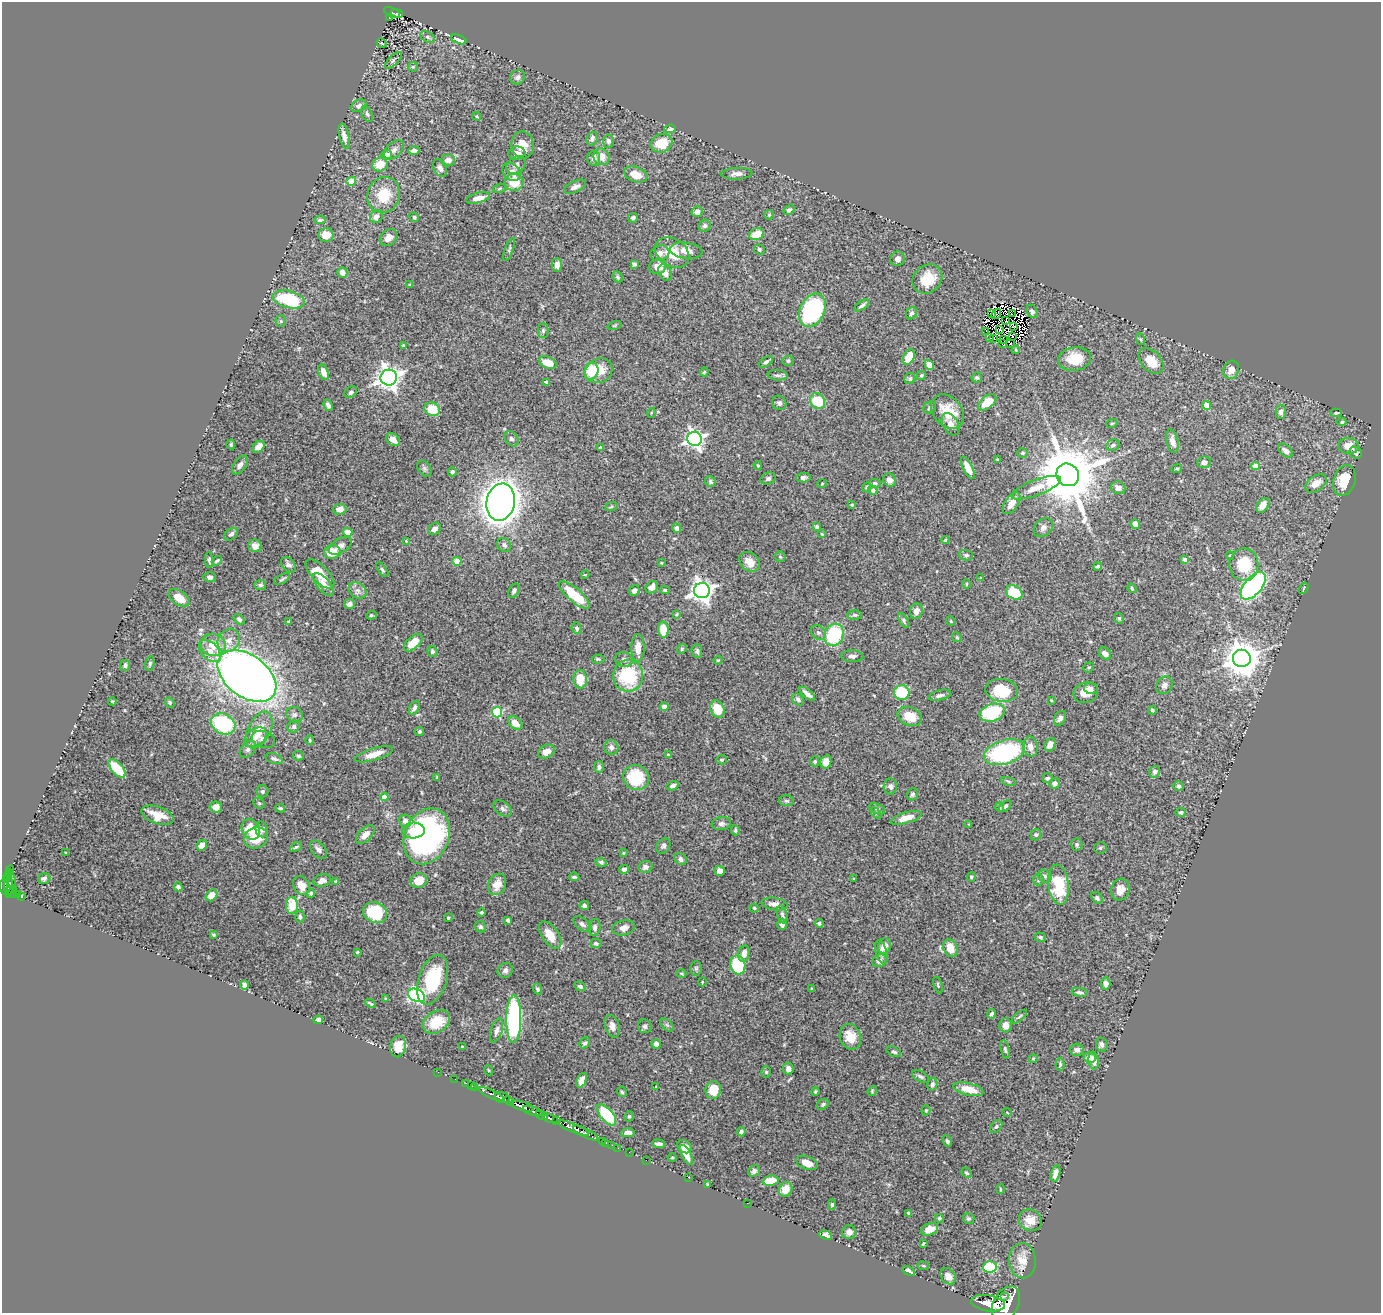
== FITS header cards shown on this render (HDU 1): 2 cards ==
NAXIS1  =                 1379
NAXIS2  =                 1311

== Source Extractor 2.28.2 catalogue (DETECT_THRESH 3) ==
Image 1379 x 1311 px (HDU 1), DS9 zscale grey, 1 PNG px = 1 image px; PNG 1383 x 1315 px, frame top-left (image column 1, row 1311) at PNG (2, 2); each listed source drawn as its Kron ellipse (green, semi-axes under 4 px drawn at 4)
Background 1.14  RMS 0.027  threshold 0.0799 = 3 sigma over >= 5 px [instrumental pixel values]
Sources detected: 505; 9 with non-positive FLUX_AUTO (blend fragments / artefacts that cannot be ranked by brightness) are neither listed nor drawn; the other 496 listed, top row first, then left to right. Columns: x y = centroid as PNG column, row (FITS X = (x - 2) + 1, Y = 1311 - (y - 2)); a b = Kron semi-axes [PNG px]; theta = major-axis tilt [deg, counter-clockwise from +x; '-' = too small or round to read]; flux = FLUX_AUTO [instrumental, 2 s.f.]
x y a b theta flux
392 13 8 4 -25 140
397 13 6 3 -12 98
389 17 3 2 - 8.3
427 37 8 5 -27 3.5
459 39 8 4 -23 17
382 43 5 4 - 1.6
393 60 11 4 45 3.7
413 67 5 5 - 2.3
518 77 8 7 - 6.3
359 106 8 5 28 7.2
367 114 8 5 -65 4.3
477 116 5 4 - 1.9
670 129 6 4 5 3.6
344 136 13 5 -77 9
592 139 7 5 70 5.9
608 141 6 5 - 4.2
661 143 11 9 19 48
523 145 13 11 -82 27
394 150 12 7 42 9
414 150 5 4 - 7.3
517 153 8 6 7 9
387 155 5 5 - 14
602 157 8 8 - 17
594 158 7 6 - 9.2
448 160 7 5 3 11
380 165 8 6 25 30
516 165 10 8 41 7.3
440 168 9 6 -61 8
512 172 10 7 -39 13
636 174 12 7 -20 25
737 174 15 6 2 9.5
351 181 4 4 - 48
514 182 9 9 - 35
575 187 12 5 25 7.6
499 189 6 3 19 2.3
384 195 18 16 69 52
478 198 12 5 14 14
789 210 6 5 - 5.6
697 212 6 5 - 8.8
769 215 5 5 - 2.2
376 217 7 5 44 9.7
414 217 5 4 - 2.5
633 218 5 4 - 4.5
320 220 6 4 7 3.4
705 226 6 5 - 4.7
756 234 8 5 20 33
326 235 7 7 - 20
388 238 9 7 44 11
509 249 12 3 67 3.5
759 249 6 5 - 3.7
686 251 16 8 -7 17
660 253 10 7 16 11
672 253 18 13 -33 44
898 259 7 7 - 7.4
634 264 4 4 - 5
557 265 7 5 -90 8.4
658 267 8 7 - 23
342 273 5 5 - 11
665 273 9 6 -62 11
618 277 6 4 -63 3.3
927 279 16 13 42 45
410 284 4 3 - 1.8
289 299 16 8 -14 120
862 305 8 4 34 4.2
812 310 17 12 63 220
1032 311 7 5 -60 4.7
911 313 6 5 - 4.5
991 313 2 2 - 1.9
996 314 6 2 51 1.6
1012 314 2 2 - 2.7
281 321 5 5 - 2.4
1006 321 2 2 - 1.3
614 326 7 3 19 2.1
1014 327 3 2 - 1.9
543 330 7 5 90 3.4
1000 330 3 2 - 2.3
986 331 2 2 - 0.47
1012 336 2 2 - 2.1
990 337 4 2 - 3.2
993 339 3 2 - 2.4
1003 339 3 2 - 0.051
1140 339 6 4 -70 2.4
1002 343 2 2 - 0.79
1010 343 2 2 - 1.4
403 346 3 3 - 2.8
1016 350 4 4 - 1.8
909 357 8 5 66 36
1075 359 16 11 8 40
788 361 5 5 - 3.4
1151 361 15 10 -48 28
766 362 8 4 33 4.6
548 363 9 5 -23 25
929 365 5 4 - 13
1231 370 9 7 65 15
591 371 8 7 - 60
599 371 14 12 27 30
324 372 8 5 -67 14
704 372 4 3 - 2.2
778 375 10 5 -5 4.7
921 375 5 4 - 2.7
389 378 8 8 - 1400
977 378 5 5 - 3.3
910 379 5 5 - 3.5
547 382 4 3 - 3.4
351 392 7 5 39 4.9
817 401 8 7 - 58
987 402 11 6 38 35
779 403 7 6 - 4.7
328 405 6 4 -61 6.2
1206 405 4 4 - 33
930 407 7 5 45 3.5
432 409 8 6 -27 42
947 412 19 14 -50 41
1281 412 7 5 89 7.2
651 413 5 3 - 1.5
1336 413 6 4 0 2.5
1342 422 4 4 - 2.6
1112 423 6 3 20 1.7
951 424 12 7 -61 13
512 439 8 6 -54 5.4
694 439 7 7 - 630
393 440 8 5 -36 12
1172 441 12 6 -76 12
231 444 5 3 - 2.4
1113 445 7 5 25 4.2
1348 446 10 8 -7 20
259 447 7 5 44 9.6
600 448 4 3 - 3.5
1285 451 8 5 -40 8.7
1023 453 5 5 - 3
1356 453 6 6 - 5.6
997 459 3 2 - 1.9
1204 462 7 6 - 7.9
240 465 10 6 55 7.6
758 465 4 3 - 1.9
1256 466 4 4 - 18
968 468 12 5 -64 18
424 469 8 6 -56 4.1
1177 469 5 3 - 2
452 472 4 4 - 4.3
1068 475 12 10 -47 16000
803 477 7 5 3 4.4
768 478 8 6 23 4.6
890 480 7 6 - 11
1344 480 16 11 73 46
710 482 6 5 - 3.8
875 483 6 4 -8 3.9
1316 483 12 7 35 19
822 484 5 3 - 1.4
867 487 5 4 - 2.6
1036 488 26 7 20 26
1118 488 7 6 - 8.1
873 490 5 4 - 5.8
501 502 19 14 79 2800
1012 503 12 6 55 18
852 505 3 3 - 2
1263 505 8 5 53 12
611 507 6 4 20 2.5
340 509 7 5 4 15
1135 524 5 4 - 11
817 527 4 4 - 3.3
677 528 5 4 - 6.4
1043 528 11 8 45 8.1
435 529 7 5 37 9.7
348 532 5 4 - 15
231 534 8 5 40 5.2
822 534 4 3 - 1.7
945 540 4 4 - 2.5
406 541 4 3 - 1.5
504 545 7 6 - 5.5
255 546 7 6 - 11
340 546 12 7 31 9
332 552 8 7 - 32
966 555 7 5 -17 3.8
1230 556 4 3 - 1.7
780 557 5 5 - 2.1
209 560 8 3 -84 3.7
1185 560 4 4 - 8.7
217 561 5 3 - 2.7
457 561 4 4 - 33
750 562 11 8 -42 19
661 563 3 3 - 1.6
288 565 9 6 -47 5.7
1244 565 16 14 90 63
1098 566 4 4 - 3
382 570 8 4 -55 3.1
320 574 18 8 -46 32
585 575 4 3 - 1.3
210 577 6 5 - 5.6
981 578 4 3 - 2
282 579 9 3 32 2.9
966 584 5 3 - 1.7
260 585 6 5 - 3.4
324 585 14 6 -49 14
1253 586 16 8 49 360
652 587 7 5 43 9.9
1132 588 5 3 - 2.8
1304 588 6 2 60 1.6
358 590 9 7 -36 8.7
634 590 5 5 - 7.6
665 590 5 4 - 2.3
514 591 7 5 61 4.7
702 591 8 7 - 1200
1014 592 9 6 -28 67
574 595 19 7 -40 65
179 598 12 7 -34 23
349 604 5 5 - 8.1
916 611 8 6 77 12
676 614 4 3 - 1.7
371 615 5 4 - 2.2
855 615 7 5 0 3.5
1119 618 5 5 - 3.3
239 619 6 4 -38 3.5
904 621 8 4 -61 3.1
951 621 5 4 - 1.8
288 622 4 3 - 2.1
577 628 6 5 - 3.1
663 630 8 5 -86 35
818 632 8 6 -36 4.9
834 635 11 9 64 110
957 637 5 4 - 2.2
229 640 12 10 49 15
413 643 11 6 42 26
213 645 13 11 -15 27
638 648 13 6 90 17
682 649 5 4 - 2.5
210 651 13 8 -45 16
432 651 6 5 - 4
697 651 7 5 -84 3.8
1105 654 7 5 -39 8.8
852 656 11 6 -1 7.4
1242 658 9 8 - 4000
598 659 6 4 -1 2.6
624 660 9 7 -6 7.9
718 660 4 4 - 1.8
150 664 7 4 78 3.3
125 665 5 5 - 5
1089 667 5 5 - 2.5
247 676 33 21 -36 1800
628 676 16 15 - 100
580 679 9 6 -85 33
1164 685 9 7 59 7.2
1091 688 7 5 -10 5.1
1002 690 16 11 -8 69
902 692 8 7 - 93
1086 693 12 10 22 22
807 694 9 3 -40 7.4
940 695 11 5 14 5.8
798 699 7 5 -41 5.2
1051 700 3 2 - 1.5
112 701 4 3 - 1.5
170 703 5 4 - 3.4
664 707 4 4 - 6.2
414 708 7 4 62 5.5
717 709 9 6 -65 35
1152 710 4 3 - 2.9
497 712 5 5 - 130
992 713 13 8 17 150
294 715 8 7 - 6.3
910 716 13 9 -24 34
1060 718 8 5 62 7
515 723 8 5 -41 18
223 724 12 10 -25 150
294 727 6 6 - 5.1
259 730 20 11 64 33
419 731 5 4 - 3.2
256 737 12 8 36 15
263 739 12 8 -19 11
310 740 5 4 - 2.1
1050 745 7 5 69 13
611 747 7 7 - 7
1030 747 10 7 -84 12
248 749 10 6 48 7.4
546 751 9 6 28 12
1004 752 21 12 16 230
374 754 20 6 17 20
668 755 4 3 - 1.6
298 756 5 4 - 3.5
274 759 9 5 -18 5.5
721 760 5 5 - 2.9
815 761 5 4 - 2.4
826 762 7 5 76 14
599 767 6 5 - 4.6
117 768 11 5 -48 62
1155 772 6 5 - 5.8
437 777 4 3 - 2.5
636 777 13 12 - 81
1047 778 5 4 - 4.5
1009 781 7 3 -19 2.7
1055 783 5 5 - 7
673 786 6 4 15 6.1
890 786 8 6 87 6.3
1178 786 5 5 - 4.1
262 791 6 6 - 4
912 794 6 5 - 3.7
384 797 4 4 - 25
786 801 7 5 -2 3.5
259 803 6 5 - 2.6
1005 806 7 4 43 3.4
216 807 6 6 - 11
1000 807 5 3 - 1.5
280 808 5 3 - 2.5
503 808 10 6 -36 5.7
877 809 8 5 -22 3.9
1181 812 5 4 - 3.3
876 813 6 4 -46 2.6
157 815 17 8 -19 28
906 818 16 5 17 21
405 821 6 6 - 10
721 824 9 6 8 5.7
969 824 4 3 - 1.3
251 829 11 8 -59 41
262 829 8 6 -76 6.5
735 830 5 3 - 2.8
413 831 11 8 4 22
365 835 11 6 45 13
1036 835 6 5 - 2.7
427 836 29 22 66 460
256 838 12 10 22 43
1077 844 6 5 - 3.1
202 845 6 4 41 15
663 846 8 6 57 4.4
296 847 6 4 29 3
1100 848 6 5 - 3
319 850 10 6 -49 6.8
66 853 3 2 - 1.6
623 853 4 3 - 1.5
681 859 6 5 - 5.7
601 862 5 4 - 3.9
645 867 7 6 - 5.6
624 869 5 4 - 6.4
10 870 4 3 - 39
720 871 5 4 - 9.4
1045 876 7 6 - 4.8
574 877 5 3 - 3.2
971 877 5 4 - 3.2
44 878 6 5 - 4.5
7 879 4 3 - 71
11 879 10 3 -80 170
854 879 4 2 - 1.3
322 880 9 6 17 9.2
1038 880 6 5 - 3.2
336 881 4 4 - 2.8
419 881 8 7 - 30
8 884 14 3 -87 230
497 884 11 8 63 23
1059 885 20 10 -83 82
301 886 10 7 -60 18
4 887 7 3 -83 650
178 887 4 3 - 4.7
9 890 4 3 - 83
1120 890 11 9 75 13
13 891 6 3 84 240
311 893 4 4 - 3.3
17 895 4 3 - 160
211 895 6 5 - 14
21 896 3 3 - 94
1097 898 6 5 - 4.5
775 904 13 6 -8 13
292 905 8 6 -87 34
584 905 5 4 - 5
754 908 4 4 - 2.1
375 912 12 10 -21 81
481 912 4 4 - 2.9
782 914 9 5 -76 4.2
300 917 6 4 -87 3.8
448 918 4 4 - 2.4
508 920 4 3 - 3.4
819 923 4 4 - 3.7
582 924 10 5 -38 6.1
782 925 5 5 - 6.9
480 927 6 5 - 3.8
595 927 8 6 82 6.3
623 928 11 7 13 12
213 935 3 3 - 2.4
550 935 15 8 -56 28
1040 937 6 4 -19 2.5
596 943 5 4 - 4.4
884 946 8 6 66 16
950 948 9 6 -67 26
357 952 3 2 - 1.9
881 952 12 5 -74 8.7
744 953 8 5 74 12
879 961 7 6 - 8.8
738 965 9 7 -78 110
696 968 7 6 - 3.8
505 970 8 7 - 6.3
681 974 5 3 - 1.8
433 980 26 14 72 99
702 982 4 2 - 1.5
1106 984 6 4 87 7.3
244 985 5 4 - 6.8
938 985 9 4 -73 2.8
580 986 6 4 -26 4.3
812 988 4 2 - 1.5
537 989 5 4 - 3.9
1080 992 8 4 -10 5
417 995 9 6 -24 410
386 999 4 4 - 1.7
371 1003 6 2 -29 2.7
991 1014 5 4 - 4.1
1019 1017 9 3 40 2.9
514 1019 24 7 89 330
318 1020 5 4 - 9.2
436 1022 15 10 33 43
667 1025 8 4 -45 3.3
1006 1025 7 6 - 13
612 1026 11 7 -71 11
645 1026 7 7 - 5.5
496 1031 12 5 73 8.3
850 1037 13 10 -69 29
585 1043 6 5 - 3.6
656 1044 5 4 - 8.8
1102 1044 7 5 -73 6.4
398 1046 11 8 79 20
462 1047 3 2 - 1.4
1005 1049 9 4 -76 3.5
1077 1050 7 6 - 7.4
894 1052 8 4 -26 3.8
1090 1057 6 5 - 10
1033 1059 5 3 - 1.6
1094 1061 9 5 -84 11
1060 1064 6 4 90 3
788 1069 6 5 - 7.3
488 1070 5 3 - 1.6
438 1072 2 2 - 12
766 1072 5 5 - 2.8
920 1076 9 5 -27 4.5
455 1079 2 2 - 7.9
581 1080 8 4 66 11
466 1083 2 2 - 15
932 1084 6 5 - 4.3
471 1085 2 2 - 13
474 1087 3 2 - 44
656 1087 4 3 - 1.6
968 1089 15 6 -14 30
713 1090 9 8 - 32
872 1091 5 4 - 2
622 1092 5 4 - 2.7
815 1092 4 3 - 2.1
491 1094 14 3 -23 430
502 1098 8 5 -17 2200
509 1101 5 3 - 750
823 1104 6 5 - 3.4
522 1106 12 4 -16 3800
926 1110 5 4 - 2.5
532 1111 10 3 -18 750
1007 1112 5 3 - 1.4
542 1115 6 3 -28 570
607 1115 13 6 -50 110
629 1116 5 4 - 3.1
551 1119 7 3 -16 1100
556 1120 3 3 - 400
996 1126 7 5 50 3.3
573 1128 17 4 -22 2700
741 1132 4 4 - 4.5
586 1133 14 4 -26 2000
628 1133 7 4 2 9.2
602 1141 2 2 - 20
947 1141 6 4 -64 3.7
606 1143 2 2 - 19
659 1144 6 4 -5 6.5
612 1145 2 2 - 22
684 1147 7 6 - 14
618 1148 2 2 - 13
629 1152 2 2 - 15
686 1155 11 5 -62 19
672 1158 4 3 - 1.6
646 1160 2 2 - 11
807 1163 11 6 -22 20
754 1171 7 5 42 5.2
966 1173 6 3 -43 3
1056 1173 8 4 75 9.7
688 1177 2 2 - 5.8
771 1181 8 5 7 38
708 1185 3 3 - 2
785 1189 7 6 - 20
1000 1189 5 3 - 1.9
747 1203 2 2 - 8.3
832 1205 5 4 - 2.8
908 1213 4 3 - 2.5
939 1218 4 4 - 2.7
968 1219 6 5 - 3.1
1030 1220 12 10 -32 20
930 1229 9 6 22 21
849 1232 7 7 - 8.8
826 1235 6 4 -21 7
923 1244 3 2 - 1.6
1022 1260 18 13 -87 26
923 1266 6 3 -9 1.6
990 1267 7 5 4 120
909 1271 7 3 -31 7.5
948 1276 9 7 -53 11
1005 1296 4 2 - 490
988 1303 17 8 -9 5200
1006 1304 19 12 60 11000
At the frame edge (FLAGS 8, measured only in part): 2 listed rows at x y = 4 887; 1006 1304
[9 non-positive-flux detections neither listed nor drawn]